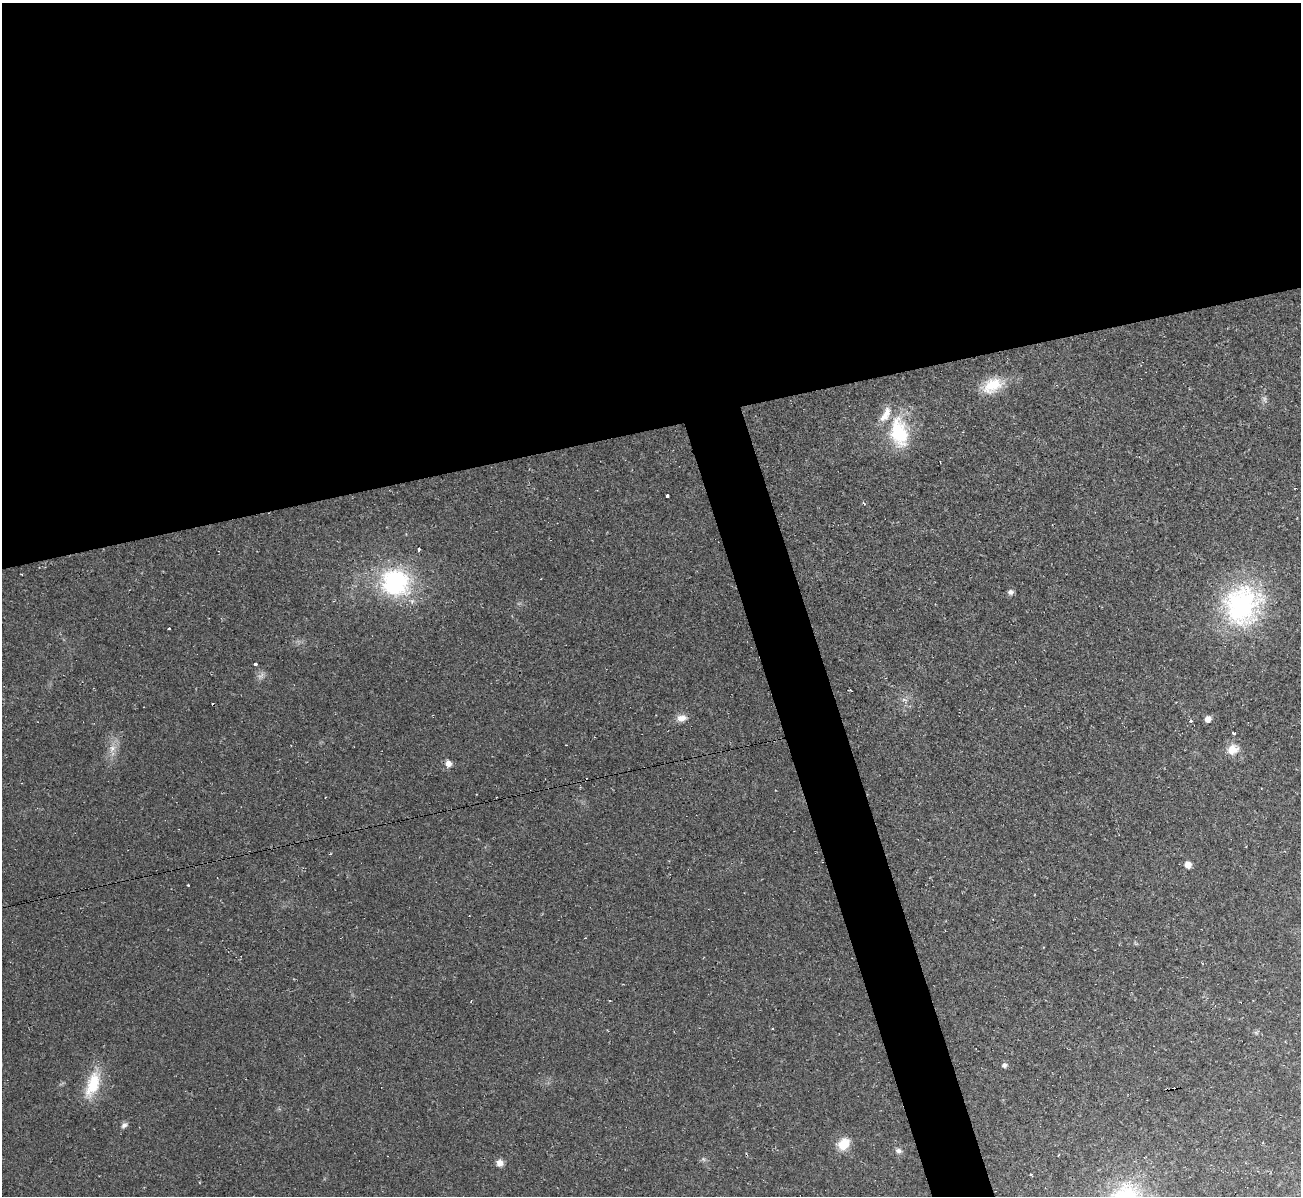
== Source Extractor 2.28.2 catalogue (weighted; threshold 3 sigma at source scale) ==
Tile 2 of 4 x 4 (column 2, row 1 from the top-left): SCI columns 1301-2599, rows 3723-4916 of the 5198 x 5179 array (HDU 1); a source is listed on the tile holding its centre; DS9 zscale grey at full resolution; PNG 1303 x 1198 px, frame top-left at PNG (2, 3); no overlay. Shown black and unused: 39% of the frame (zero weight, under 2 of 3 exposures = <1% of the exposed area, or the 3 px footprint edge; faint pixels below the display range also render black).
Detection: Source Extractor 2.28.2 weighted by HDU 2 'WHT'; one run over the whole footprint, this tile lists its part. Background 0.0232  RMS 0.0062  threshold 0.0278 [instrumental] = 3 sigma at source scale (4.5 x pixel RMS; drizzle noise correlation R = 1.50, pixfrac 1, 0.05/0.05 arcsec/px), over >= 5 px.
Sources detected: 38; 2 too faint to see at this stretch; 2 cosmic-ray / hot-pixel residue — not listed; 1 inside a brighter listed object's ellipse — not listed separately; the other 33 listed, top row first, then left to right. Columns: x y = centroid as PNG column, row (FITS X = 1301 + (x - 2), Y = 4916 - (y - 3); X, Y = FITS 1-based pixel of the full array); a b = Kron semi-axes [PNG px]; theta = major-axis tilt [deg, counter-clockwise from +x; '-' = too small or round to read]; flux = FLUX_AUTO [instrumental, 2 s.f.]
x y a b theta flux
992 385 28 17 26 17
899 433 40 22 -79 39
1295 488 3 2 - 0.48
667 496 3 3 - 2.8
418 549 3 3 - 11
395 582 35 32 -25 76
1010 592 6 5 - 2.5
1242 605 53 47 65 110
169 629 3 3 - 1.3
255 664 3 3 - 4.1
850 690 3 2 - 0.45
904 700 9 4 -9 1.6
682 718 14 9 10 4.8
1208 719 6 5 - 4.5
1190 721 4 4 - 1.3
1233 733 4 3 - 3.1
112 748 13 9 72 5.6
1233 749 15 12 28 8
448 763 9 8 - 3.7
325 797 3 2 - 0.51
330 854 4 3 - 0.49
1188 865 6 6 - 5.3
188 885 3 3 - 1.2
772 1028 3 3 - 0.52
1256 1033 7 4 -20 1.1
1004 1065 6 5 - 2.1
93 1084 36 15 70 23
124 1125 8 6 35 2.3
843 1144 12 9 49 14
899 1151 9 7 -7 2.1
703 1159 6 5 - 1.2
500 1163 8 8 - 3.7
1031 1175 3 3 - 1.2